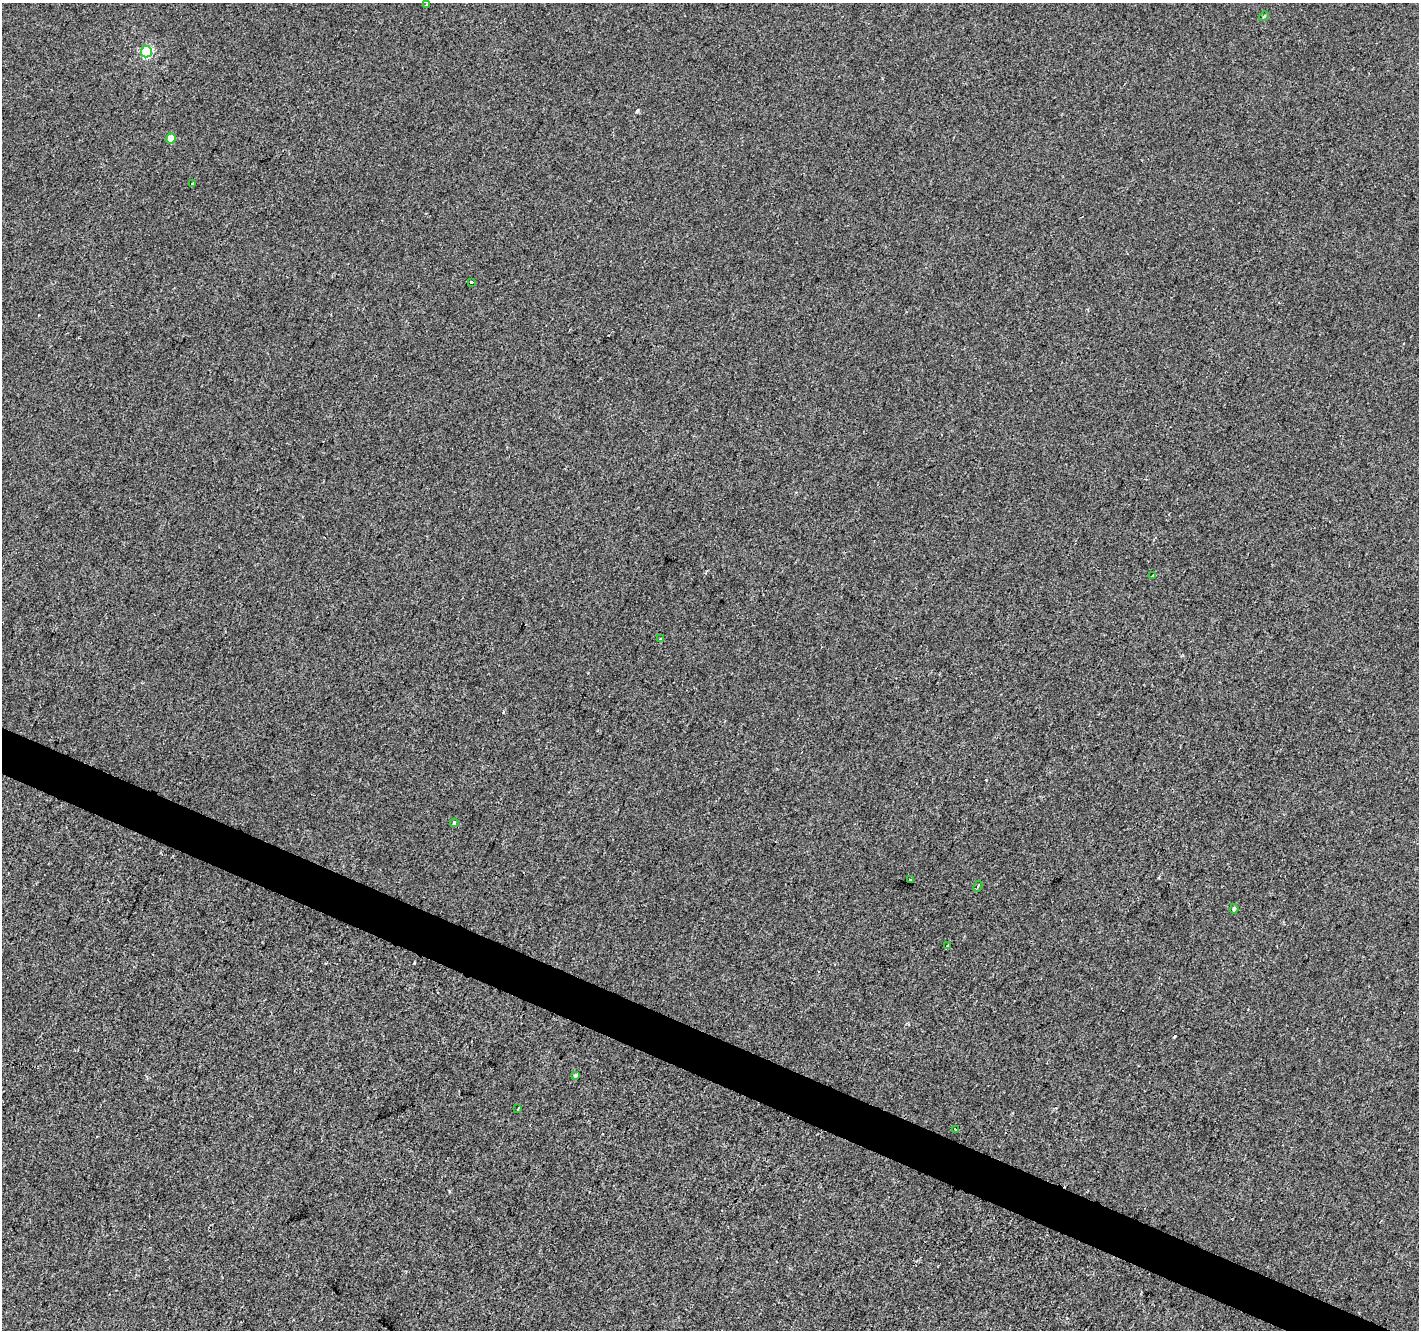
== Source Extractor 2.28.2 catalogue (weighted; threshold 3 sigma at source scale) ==
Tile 6 of 4 x 4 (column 2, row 2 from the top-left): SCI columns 1424-2840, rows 2928-4255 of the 5674 x 5788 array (HDU 1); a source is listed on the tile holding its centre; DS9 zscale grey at full resolution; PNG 1421 x 1332 px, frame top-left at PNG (2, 3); each listed source drawn as its Kron ellipse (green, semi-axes under 4 px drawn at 4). Shown black and unused: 3% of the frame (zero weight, under 2 of 3 exposures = <1% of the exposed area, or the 3 px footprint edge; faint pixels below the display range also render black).
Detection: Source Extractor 2.28.2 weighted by HDU 2 'WHT'; one run over the whole footprint, this tile lists its part. Background -9.49e-05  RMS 0.0042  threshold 0.0189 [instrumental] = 3 sigma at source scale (4.5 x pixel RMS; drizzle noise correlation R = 1.50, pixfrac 1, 0.0396/0.0396 arcsec/px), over >= 5 px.
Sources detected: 19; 3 cosmic-ray / hot-pixel residue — neither listed nor drawn; the other 16 listed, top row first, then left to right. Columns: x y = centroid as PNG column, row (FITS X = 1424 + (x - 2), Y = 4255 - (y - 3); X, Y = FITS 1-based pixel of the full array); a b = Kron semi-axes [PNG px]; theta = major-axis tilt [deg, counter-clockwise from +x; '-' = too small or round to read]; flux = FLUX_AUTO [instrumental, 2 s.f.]
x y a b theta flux
427 5 3 2 - 0.66
1264 16 5 4 - 0.5
146 52 6 5 - 40
171 138 5 4 - 7
193 184 3 3 - 0.59
471 282 3 3 - 1.8
1152 575 3 2 - 0.4
661 639 3 3 - 1.1
454 823 4 3 - 1.8
910 880 3 2 - 0.67
978 886 6 3 63 0.66
1234 909 5 4 - 0.76
947 946 4 3 - 2.8
575 1075 4 4 - 0.88
518 1109 3 2 - 0.39
955 1129 3 3 - 0.69